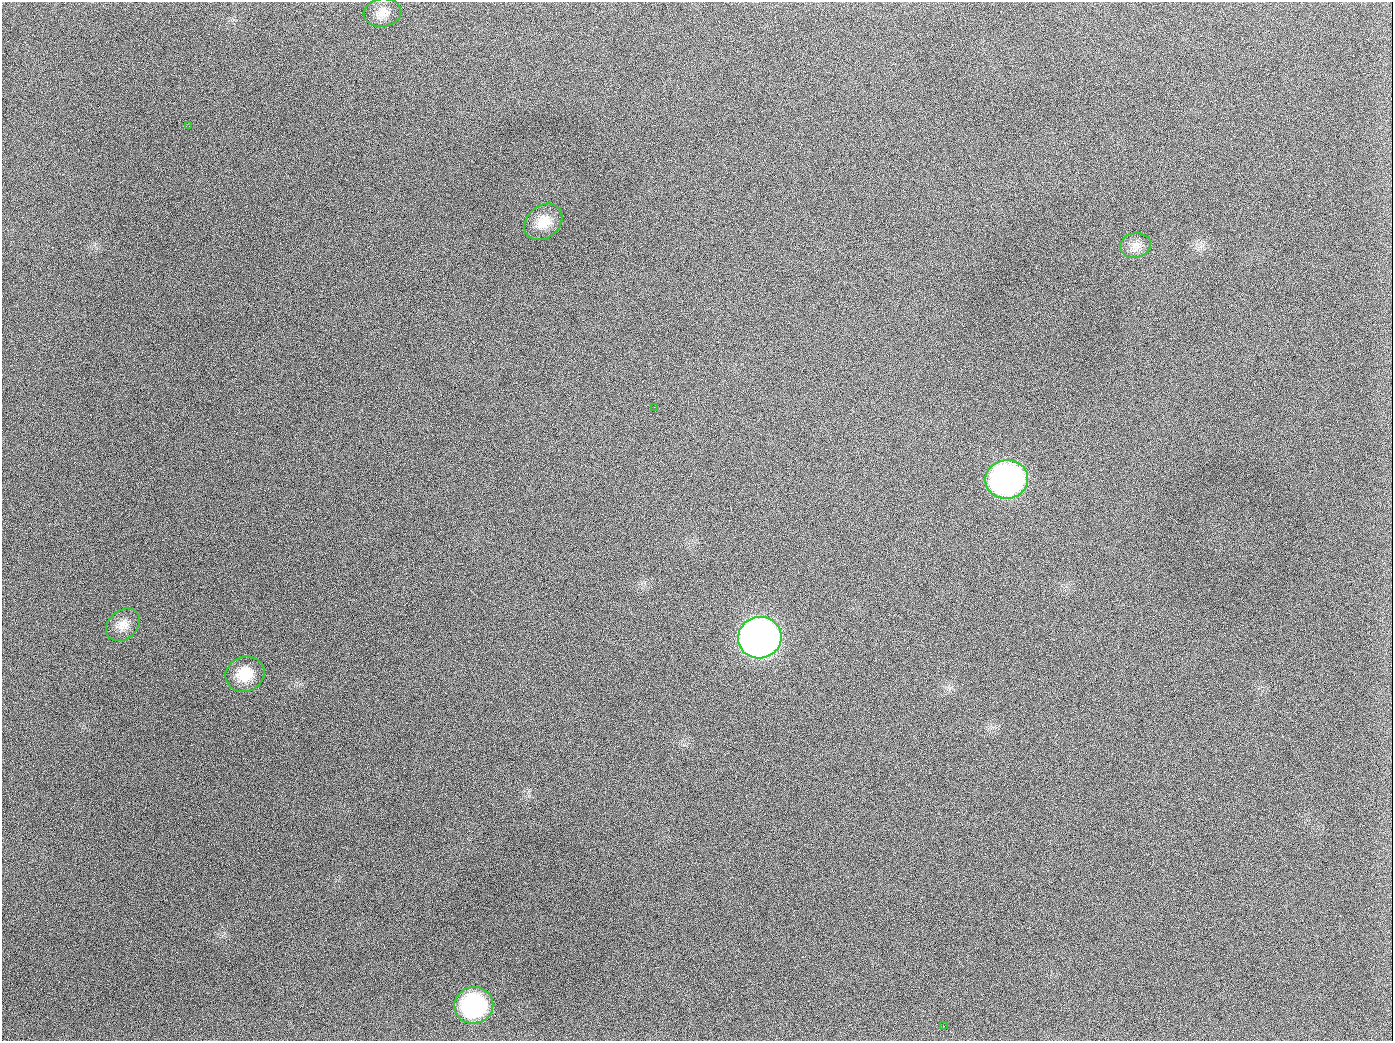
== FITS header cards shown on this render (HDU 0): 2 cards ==
NAXIS1  =                 1391
NAXIS2  =                 1039

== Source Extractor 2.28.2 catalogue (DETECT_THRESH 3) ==
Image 1391 x 1039 px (HDU 0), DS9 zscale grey, 1 PNG px = 1 image px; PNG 1395 x 1043 px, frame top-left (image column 1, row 1039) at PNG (2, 2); each listed source drawn as its Kron ellipse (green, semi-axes under 4 px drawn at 4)
Background 1860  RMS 78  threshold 235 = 3 sigma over >= 5 px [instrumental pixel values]
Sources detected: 11; all 11 listed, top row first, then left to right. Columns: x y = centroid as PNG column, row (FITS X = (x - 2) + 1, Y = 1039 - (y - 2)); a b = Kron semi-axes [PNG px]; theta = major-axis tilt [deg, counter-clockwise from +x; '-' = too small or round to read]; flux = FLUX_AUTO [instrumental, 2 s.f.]
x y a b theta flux
383 13 19 14 7 6.0e+04
189 126 2 2 - 5.9e+03
543 222 21 16 40 9.8e+04
1135 245 15 12 9 5.4e+04
654 407 2 2 - 3.4e+03
1007 479 21 19 10 1.7e+06
123 625 19 14 41 6.4e+04
760 638 22 20 14 4.0e+06
245 674 20 17 21 1.3e+05
474 1005 19 18 - 6.5e+05
944 1026 3 2 - 4.3e+03